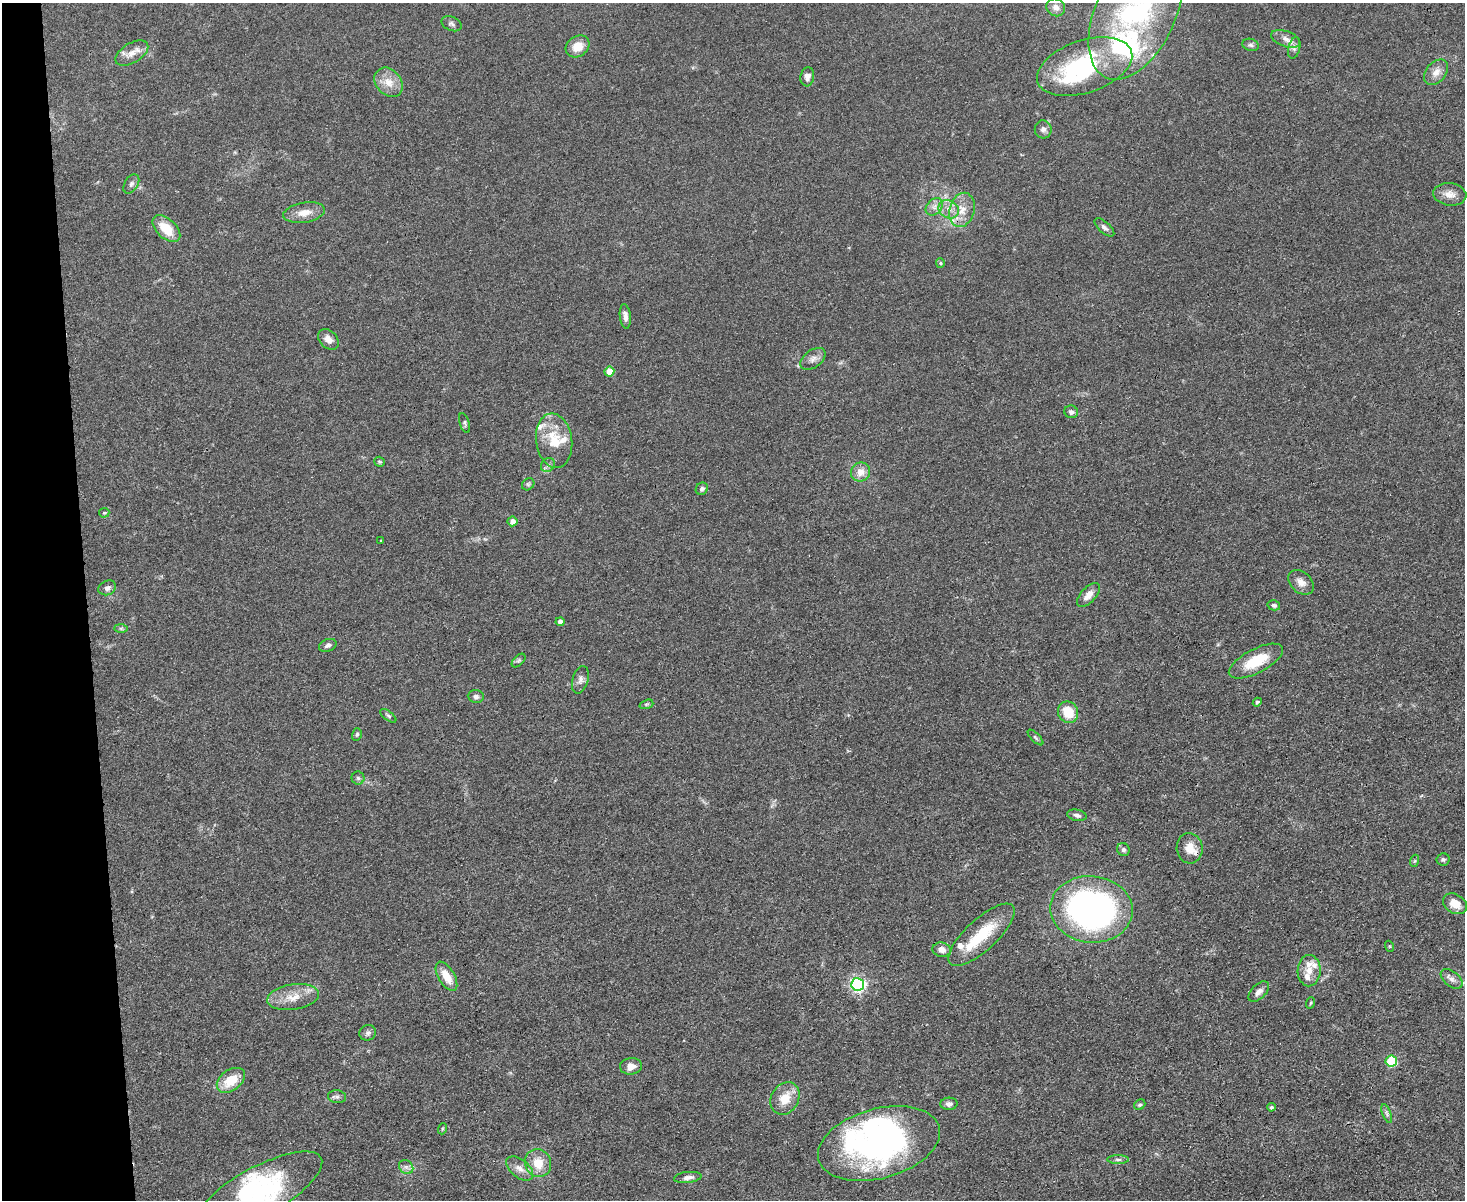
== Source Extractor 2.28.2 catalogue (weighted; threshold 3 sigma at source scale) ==
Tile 4 of 3 x 4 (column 1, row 2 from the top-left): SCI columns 248-1710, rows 2395-3592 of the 4769 x 4789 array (HDU 1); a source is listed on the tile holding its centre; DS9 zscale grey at full resolution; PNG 1467 x 1202 px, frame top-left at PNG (2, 3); each listed source drawn as its Kron ellipse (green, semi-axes under 4 px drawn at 4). Shown black and unused: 6% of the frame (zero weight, under 3 of 4 exposures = <1% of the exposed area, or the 3 px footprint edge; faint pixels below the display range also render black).
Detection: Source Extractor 2.28.2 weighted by HDU 2 'WHT'; one run over the whole footprint, this tile lists its part. Background 0.0657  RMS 0.0059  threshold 0.0265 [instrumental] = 3 sigma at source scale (4.5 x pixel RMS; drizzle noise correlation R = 1.50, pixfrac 1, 0.05/0.05 arcsec/px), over >= 5 px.
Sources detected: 107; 7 inside a brighter object's white glare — neither listed nor drawn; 10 inside a brighter listed object's ellipse — not listed separately; the other 90 listed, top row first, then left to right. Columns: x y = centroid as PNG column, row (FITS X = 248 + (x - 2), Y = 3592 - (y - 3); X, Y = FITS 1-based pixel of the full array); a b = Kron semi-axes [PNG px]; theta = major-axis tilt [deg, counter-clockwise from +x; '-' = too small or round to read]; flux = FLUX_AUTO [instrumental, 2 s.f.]
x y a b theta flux
1056 7 9 8 - 3.8
1136 13 71 40 65 120
451 24 10 7 -24 1.7
1286 39 15 7 -20 4.2
1251 45 8 6 -17 1.5
577 46 13 10 36 9
1294 48 11 6 77 2.1
132 53 18 9 31 6
1085 67 49 26 19 71
1436 72 14 10 49 5.1
807 77 9 7 83 3.1
389 82 16 12 -49 7.8
1043 129 9 8 - 2.4
131 184 10 6 58 2
1450 194 16 11 -7 5.7
934 207 10 7 46 3.1
949 209 11 8 -31 4.9
962 210 17 12 75 8.4
304 213 21 10 9 7.3
1104 227 12 5 -42 1.9
166 229 17 9 -43 14
940 263 5 4 - 0.81
625 316 12 5 -83 3
328 339 12 8 -44 4.2
813 359 14 8 36 3.6
609 372 5 5 - 13
1071 412 7 6 - 1.9
464 423 10 5 -73 1.2
554 441 27 18 -82 18
379 462 5 5 - 0.81
548 465 8 6 44 1.8
860 472 10 9 - 5.9
528 484 7 5 44 1.1
702 489 6 5 - 1.9
104 513 5 4 - 0.83
512 521 5 5 - 4
381 540 4 2 - 0.48
1301 582 14 10 -43 4.6
107 588 9 7 23 2.4
1089 595 15 7 46 5
1274 605 6 5 - 1.4
560 622 4 4 - 3.1
121 628 7 4 0 1
328 645 9 6 21 2.1
519 660 8 5 44 1.2
1256 661 30 12 27 20
580 680 14 8 73 2.9
476 696 8 6 -4 2
1257 702 4 3 - 0.86
646 704 7 4 19 0.86
1068 712 11 10 - 13
388 716 9 4 -38 1.2
357 734 6 5 - 1
1035 737 10 4 -45 1.2
358 778 6 6 - 1.3
1077 815 10 5 -12 1.9
1190 848 15 13 -84 8.2
1123 850 6 6 - 1.5
1443 860 6 6 - 1.4
1414 861 6 4 70 0.75
1455 904 13 9 -32 7.9
1091 909 41 33 -6 190
981 935 43 15 43 24
1389 946 5 3 - 0.57
942 950 9 7 -11 3.9
1309 971 15 11 89 5.6
446 976 16 8 -59 9.7
1452 979 12 7 -38 3.1
858 984 6 6 - 130
1259 992 13 7 44 3.2
293 997 26 12 9 11
1310 1003 6 3 70 0.64
368 1033 8 7 - 1.9
1391 1061 5 5 - 40
631 1066 11 8 7 4.8
231 1080 16 10 37 14
337 1097 9 6 -7 1.8
785 1098 17 13 60 11
949 1104 8 6 4 2.2
1140 1105 6 5 - 1.1
1271 1107 4 4 - 1.1
1387 1113 10 3 -69 1.3
442 1129 5 3 - 0.61
879 1144 63 35 15 170
1118 1160 11 4 0 1.5
538 1163 14 13 - 10
406 1167 8 6 -43 2.1
520 1169 15 9 -39 4.7
688 1177 14 5 7 3
259 1192 71 24 29 61
Overlapping masked pixels (flux is a lower limit): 2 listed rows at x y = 1190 848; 879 1144
Isophote crosses this tile's border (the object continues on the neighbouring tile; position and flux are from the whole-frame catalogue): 1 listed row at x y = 1136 13